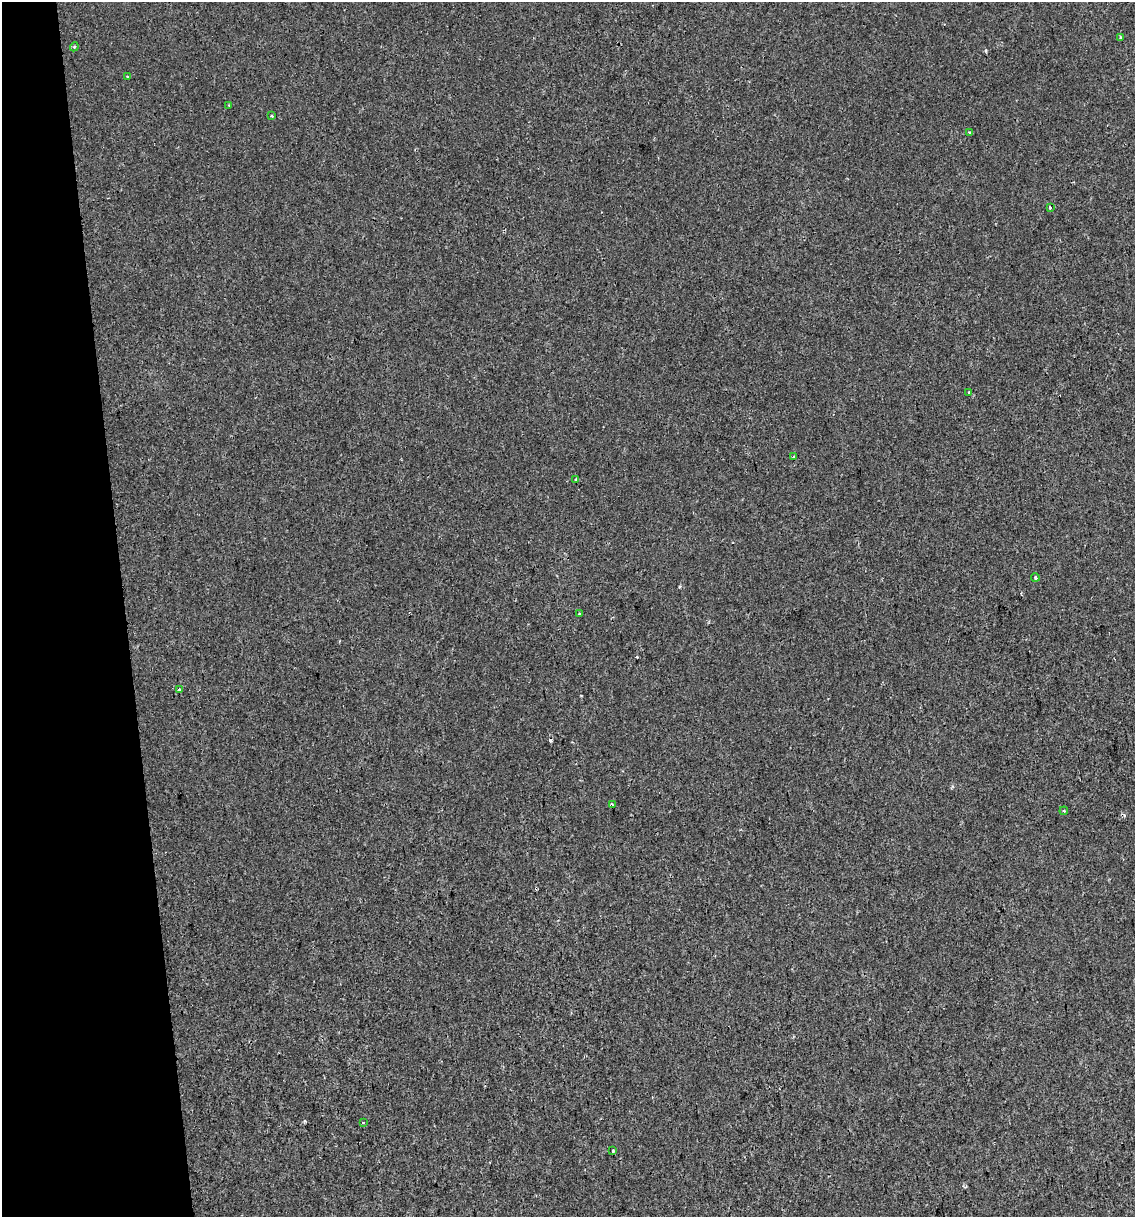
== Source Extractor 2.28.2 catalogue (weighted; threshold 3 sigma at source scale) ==
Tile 5 of 4 x 4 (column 1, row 2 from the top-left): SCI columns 80-1212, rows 2476-3690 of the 4646 x 4948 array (HDU 1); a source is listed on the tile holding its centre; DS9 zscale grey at full resolution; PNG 1137 x 1219 px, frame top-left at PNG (2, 2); each listed source drawn as its Kron ellipse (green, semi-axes under 4 px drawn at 4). Shown black and unused: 11% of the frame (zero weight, under 2 of 3 exposures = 2% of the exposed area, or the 3 px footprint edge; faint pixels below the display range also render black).
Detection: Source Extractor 2.28.2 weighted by HDU 2 'WHT'; one run over the whole footprint, this tile lists its part. Background 6.02e-04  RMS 0.0036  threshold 0.0162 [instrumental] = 3 sigma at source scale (4.5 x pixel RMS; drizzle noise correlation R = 1.50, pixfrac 1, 0.0396/0.0396 arcsec/px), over >= 5 px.
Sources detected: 21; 4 cosmic-ray / hot-pixel residue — neither listed nor drawn; the other 17 listed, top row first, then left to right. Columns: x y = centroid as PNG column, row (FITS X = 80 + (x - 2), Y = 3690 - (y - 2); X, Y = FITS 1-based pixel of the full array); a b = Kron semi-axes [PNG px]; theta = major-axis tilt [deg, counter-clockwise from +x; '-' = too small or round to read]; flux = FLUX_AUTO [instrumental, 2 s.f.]
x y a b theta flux
1120 37 3 3 - 0.44
74 47 4 3 - 0.4
127 76 3 3 - 0.34
229 106 4 2 - 0.31
272 116 3 3 - 0.39
970 133 4 3 - 0.6
1050 208 4 3 - 2.5
968 393 3 3 - 1.7
794 456 3 2 - 0.39
576 479 4 3 - 0.32
1035 578 4 3 - 0.47
579 613 3 3 - 0.99
179 690 4 3 - 0.62
612 804 4 3 - 0.32
1064 811 4 3 - 0.36
363 1122 3 2 - 0.3
613 1151 4 3 - 0.5
Unlisted compact peaks at least as high as the median listed source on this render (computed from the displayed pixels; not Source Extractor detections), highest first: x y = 305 1121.